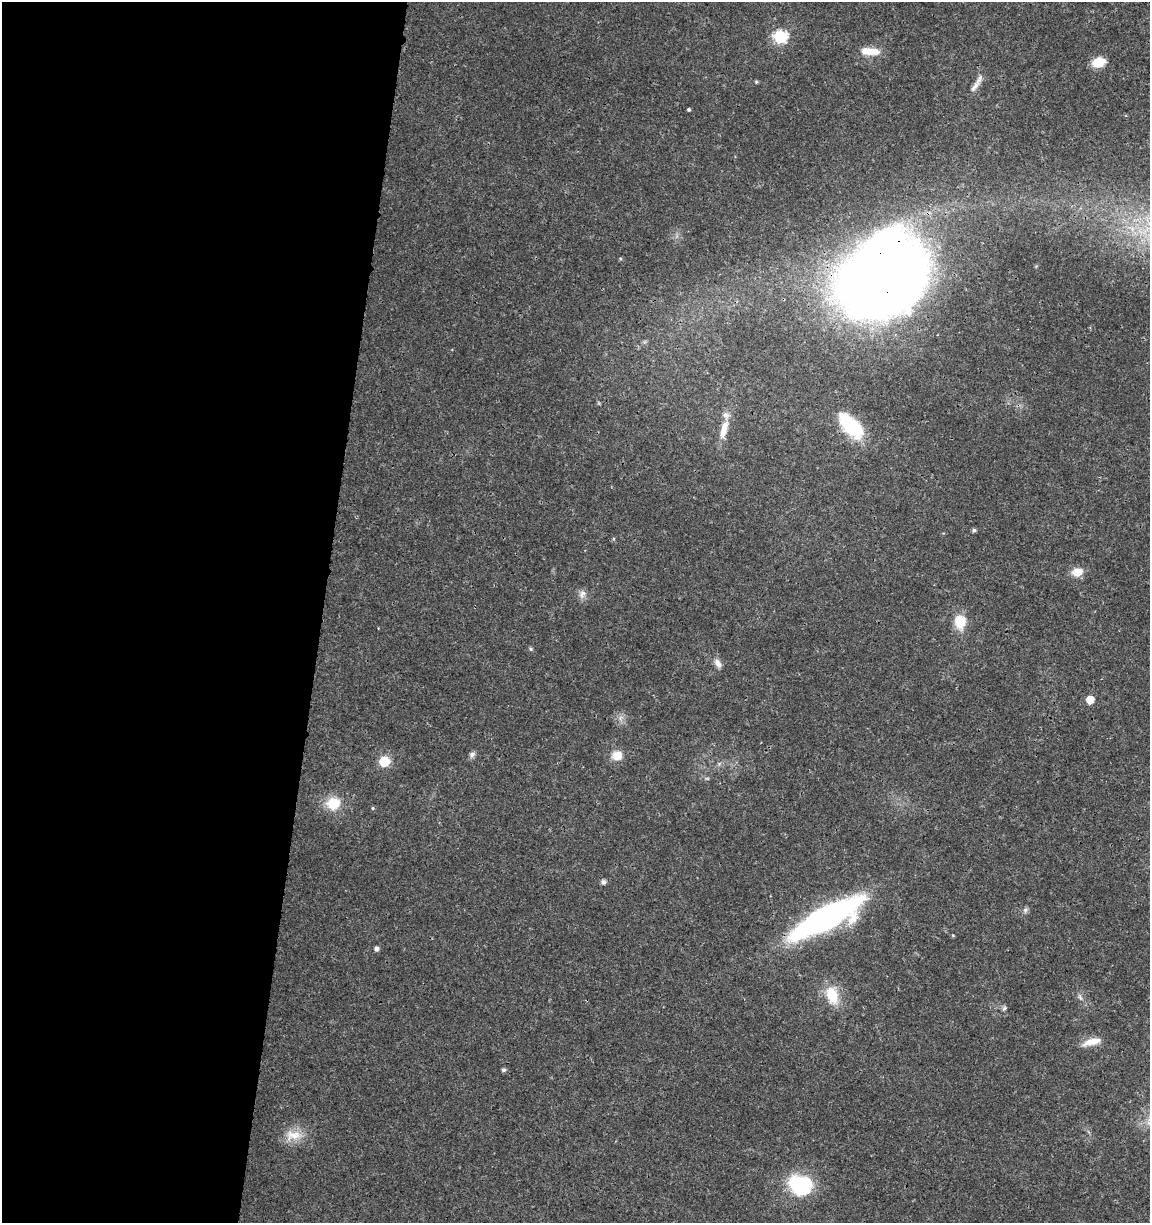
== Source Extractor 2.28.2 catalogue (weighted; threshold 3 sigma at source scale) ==
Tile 5 of 4 x 4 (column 1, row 2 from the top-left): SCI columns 226-1373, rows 2454-3674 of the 5104 x 4898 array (HDU 1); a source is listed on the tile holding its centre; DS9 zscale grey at full resolution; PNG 1152 x 1225 px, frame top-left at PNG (2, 2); no overlay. Shown black and unused: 28% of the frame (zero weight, under 3 of 4 exposures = <1% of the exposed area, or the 3 px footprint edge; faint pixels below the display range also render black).
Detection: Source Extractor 2.28.2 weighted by HDU 2 'WHT'; one run over the whole footprint, this tile lists its part. Background 0.0189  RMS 0.0018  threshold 0.00796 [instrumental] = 3 sigma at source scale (4.5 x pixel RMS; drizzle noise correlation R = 1.50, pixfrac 1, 0.0396/0.0396 arcsec/px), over >= 5 px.
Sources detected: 36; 1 too faint to see at this stretch — not listed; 1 inside a brighter listed object's ellipse — not listed separately; the other 34 listed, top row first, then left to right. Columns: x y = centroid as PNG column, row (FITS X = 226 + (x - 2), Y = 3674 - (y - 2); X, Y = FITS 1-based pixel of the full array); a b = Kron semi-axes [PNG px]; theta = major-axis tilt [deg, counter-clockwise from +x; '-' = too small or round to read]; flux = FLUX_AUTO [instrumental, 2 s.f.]
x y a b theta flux
780 37 7 6 - 26
870 51 22 9 -3 2.9
1099 62 12 9 19 3.9
756 82 5 4 - 0.22
975 86 22 7 56 1.3
689 109 3 3 - 0.28
882 278 57 45 31 430
726 415 10 9 - 0.93
851 425 34 16 -45 10
723 432 16 9 71 1.8
974 530 5 5 - 0.35
1078 572 13 10 16 2.2
582 594 13 8 72 0.96
960 622 18 14 88 3.6
531 649 5 5 - 0.33
718 663 13 8 -55 1
1090 699 5 5 - 3.4
472 754 9 6 45 0.59
617 755 14 12 20 2.2
384 761 6 6 - 11
333 803 16 14 16 4.3
373 808 4 4 - 0.21
603 882 7 6 - 0.46
1025 910 8 7 - 0.49
826 918 54 16 28 79
953 935 5 3 - 0.17
376 949 6 5 - 0.51
832 995 24 15 -72 4.9
1080 997 9 4 -55 0.45
1004 1008 8 5 48 0.36
1092 1042 24 8 15 2.3
503 1070 5 5 - 0.4
293 1135 26 14 4 3.2
801 1185 24 18 -18 15
Overlapping masked pixels (flux is a lower limit): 2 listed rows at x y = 882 278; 851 425